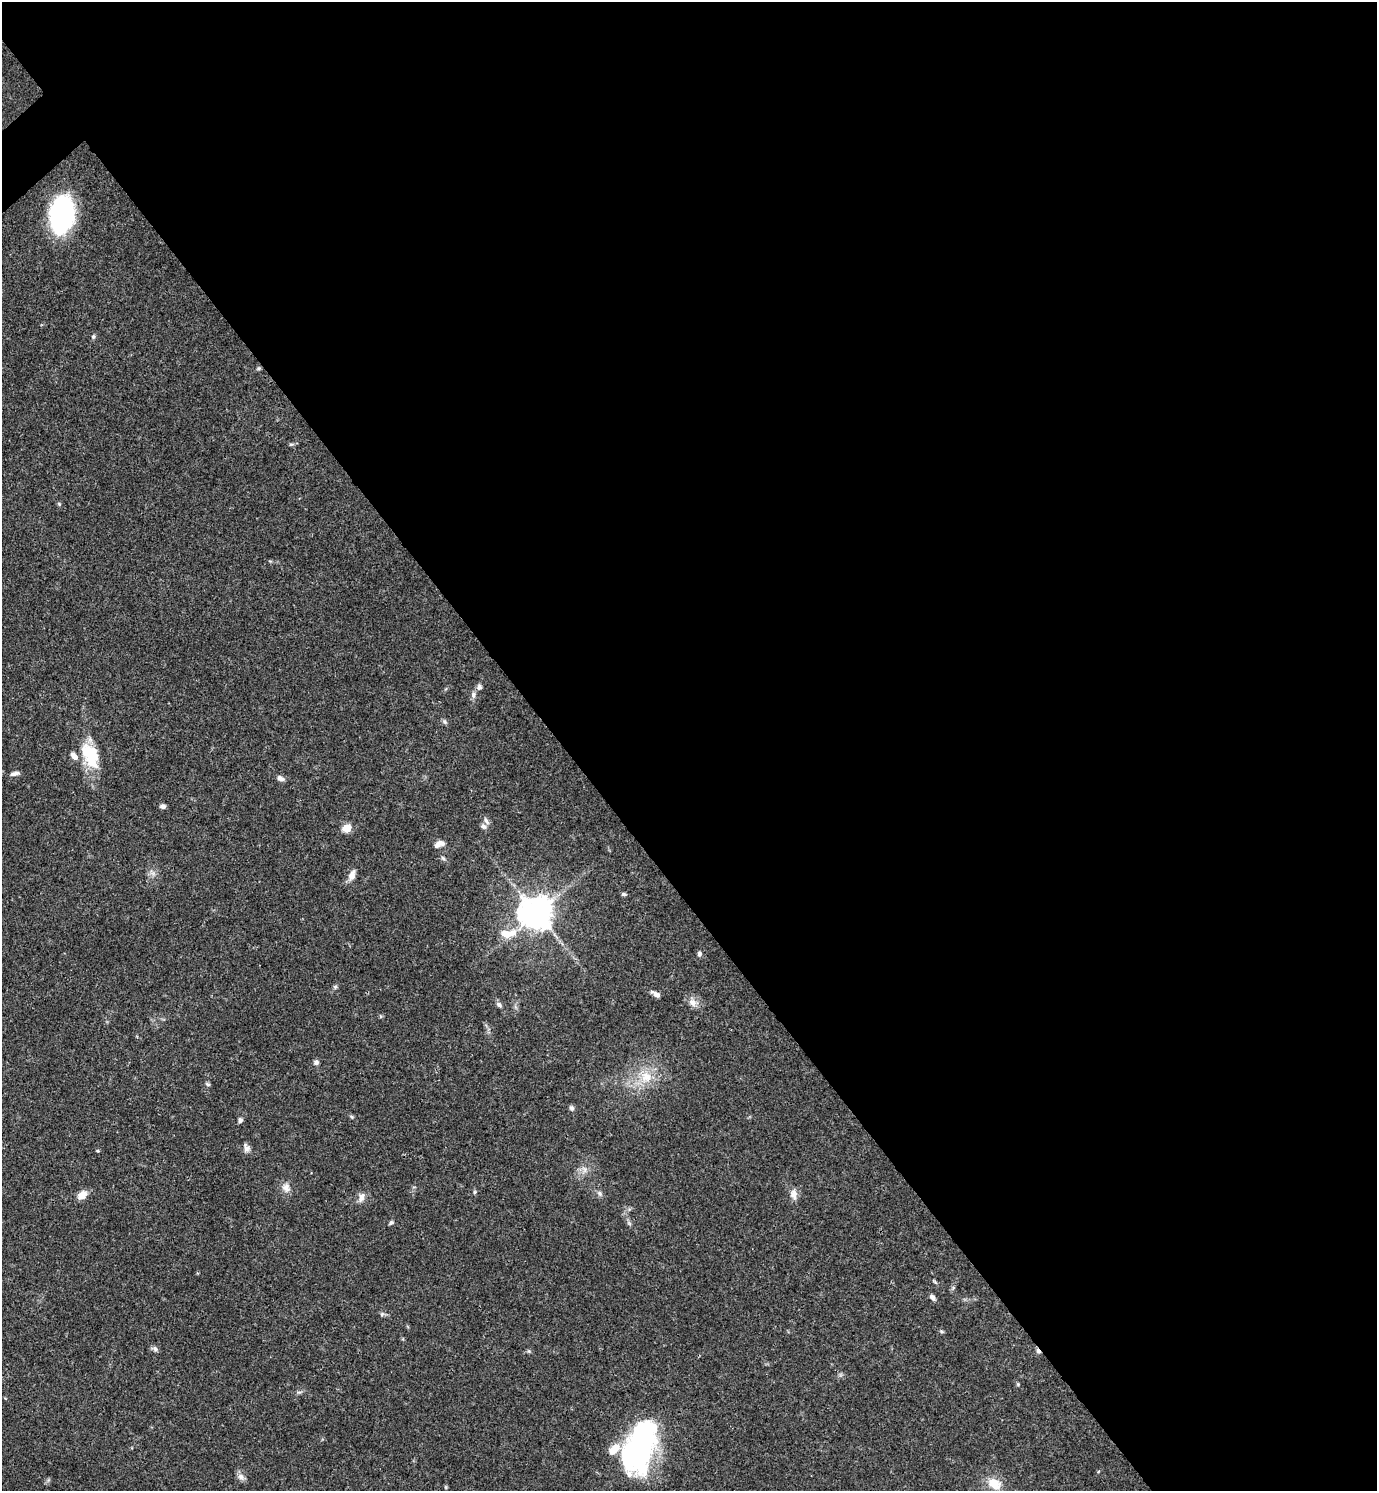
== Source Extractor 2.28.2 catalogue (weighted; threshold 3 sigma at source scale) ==
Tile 8 of 4 x 4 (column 4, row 2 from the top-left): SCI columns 4426-5800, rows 2980-4468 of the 5958 x 5961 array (HDU 1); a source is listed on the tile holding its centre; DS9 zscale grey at full resolution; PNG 1379 x 1493 px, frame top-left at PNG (2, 2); no overlay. Shown black and unused: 59% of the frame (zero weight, under 3 of 4 exposures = <1% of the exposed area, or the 3 px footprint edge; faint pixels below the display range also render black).
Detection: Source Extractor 2.28.2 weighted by HDU 2 'WHT'; one run over the whole footprint, this tile lists its part. Background 0.0392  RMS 0.0026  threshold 0.0116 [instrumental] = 3 sigma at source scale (4.5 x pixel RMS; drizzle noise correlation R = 1.50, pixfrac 1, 0.05/0.05 arcsec/px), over >= 5 px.
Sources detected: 54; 1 cosmic-ray / hot-pixel residue — not listed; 2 inside a brighter listed object's ellipse — not listed separately; the other 51 listed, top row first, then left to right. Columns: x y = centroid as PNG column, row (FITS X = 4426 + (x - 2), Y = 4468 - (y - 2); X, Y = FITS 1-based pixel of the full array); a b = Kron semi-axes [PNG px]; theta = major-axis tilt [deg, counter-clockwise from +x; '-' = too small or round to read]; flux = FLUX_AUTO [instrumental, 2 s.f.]
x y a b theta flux
62 215 29 18 83 55
93 336 6 5 - 0.45
259 368 5 5 - 0.36
291 444 6 4 1 0.37
59 504 6 4 -46 0.32
479 687 8 7 - 0.82
473 695 9 6 82 0.9
445 722 7 4 -71 0.45
90 755 33 17 -65 10
15 773 11 5 12 0.92
280 778 8 6 -23 1.1
163 806 6 5 - 0.75
486 821 11 5 -59 0.83
483 826 8 7 - 0.73
347 828 9 7 24 3.1
439 844 13 7 25 1.6
443 858 6 5 - 0.46
352 875 13 7 69 1.7
623 894 6 5 - 0.45
536 913 11 11 - 350
507 933 21 10 7 4.7
699 954 6 5 - 0.58
335 987 6 4 46 0.43
656 994 12 5 -32 1.2
693 1002 12 9 -49 1.8
499 1004 7 6 - 0.74
316 1062 6 6 - 0.78
646 1077 17 15 -54 5.1
208 1084 7 4 -27 0.42
572 1108 7 6 - 0.62
352 1117 6 3 -70 0.32
240 1120 6 5 - 0.66
246 1148 12 7 -71 1.1
97 1151 5 3 - 0.25
585 1170 10 5 -90 0.9
286 1187 13 11 -81 1.8
475 1192 6 4 89 0.33
600 1194 9 6 -61 0.72
794 1194 14 8 -87 1.7
82 1195 13 8 37 2.2
361 1197 14 8 68 1.5
391 1222 6 4 48 0.43
629 1223 8 4 -45 0.52
932 1297 8 5 -52 0.83
382 1314 6 4 46 0.42
942 1331 6 4 -20 0.36
155 1348 8 6 -49 0.68
1018 1384 5 3 - 0.26
640 1446 54 27 72 59
241 1477 10 7 -42 1.2
994 1484 17 12 -30 4.6